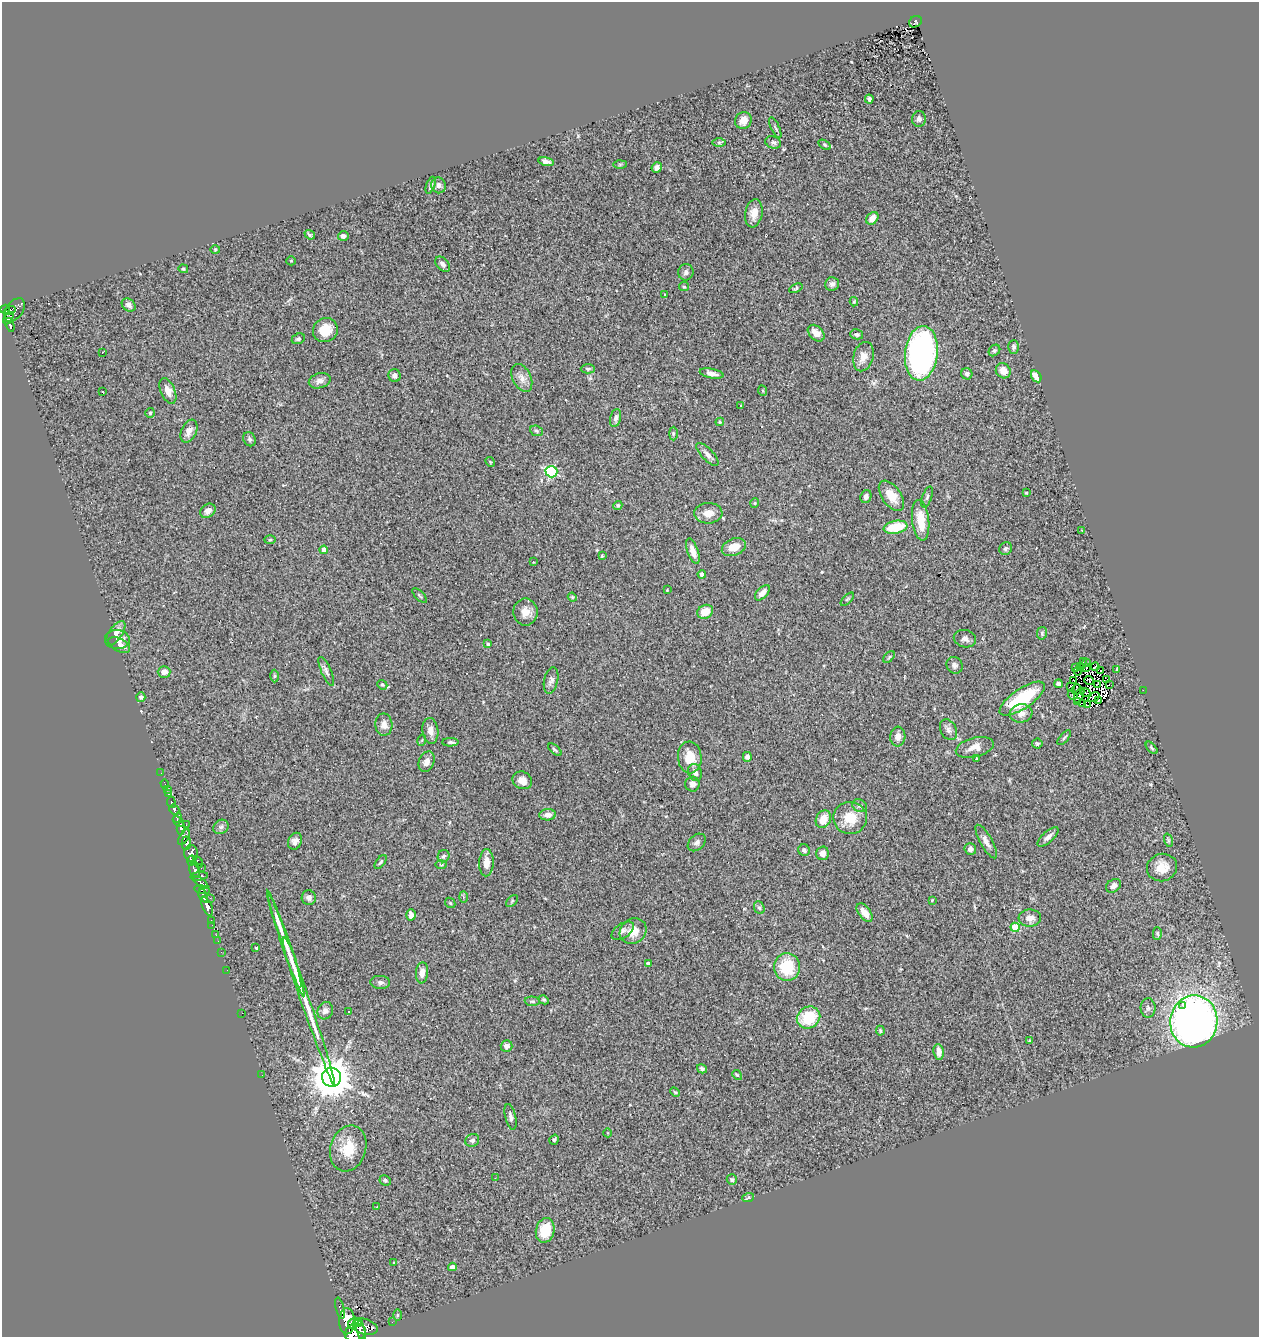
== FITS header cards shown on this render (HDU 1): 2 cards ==
NAXIS1  =                 1257
NAXIS2  =                 1335

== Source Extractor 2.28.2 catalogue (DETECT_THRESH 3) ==
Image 1257 x 1335 px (HDU 1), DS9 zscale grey, 1 PNG px = 1 image px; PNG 1261 x 1339 px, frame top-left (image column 1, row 1335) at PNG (2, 2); each listed source drawn as its Kron ellipse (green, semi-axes under 4 px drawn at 4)
Background 0.539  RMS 0.075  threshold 0.225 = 3 sigma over >= 5 px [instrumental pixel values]
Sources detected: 266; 7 with non-positive FLUX_AUTO (blend fragments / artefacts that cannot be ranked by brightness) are neither listed nor drawn; the other 259 listed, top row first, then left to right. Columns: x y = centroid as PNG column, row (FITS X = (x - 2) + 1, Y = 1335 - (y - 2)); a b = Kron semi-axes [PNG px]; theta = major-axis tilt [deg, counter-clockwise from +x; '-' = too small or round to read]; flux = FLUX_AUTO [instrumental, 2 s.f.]
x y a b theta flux
915 22 7 5 30 74
869 99 4 4 - 14
919 119 8 7 - 17
743 120 8 8 - 42
775 128 11 3 -66 8.6
719 142 7 4 0 8.4
773 142 8 6 -21 14
825 145 7 4 -32 7.4
546 162 7 4 -12 19
620 164 6 4 1 7.8
657 168 5 5 - 20
431 185 9 4 69 13
439 185 8 7 - 15
754 213 14 8 80 46
872 218 7 5 48 42
310 235 5 3 - 8
343 236 5 4 - 17
215 250 5 3 - 4.6
291 261 5 4 - 5.2
443 264 9 5 -47 19
183 269 5 4 - 6.3
686 272 8 7 - 17
832 284 7 6 - 18
684 287 5 4 - 6.5
796 288 7 4 24 7.4
665 295 3 2 - 3.2
854 302 4 4 - 5.1
129 305 8 5 -41 17
5 309 5 3 - 220
15 310 13 8 54 180
10 311 6 3 20 35
8 318 7 4 56 48
10 325 7 4 -70 83
325 330 13 12 - 93
816 333 10 6 -45 44
857 334 6 5 - 10
298 339 7 5 26 11
1014 347 7 5 89 11
994 350 6 5 - 9.9
102 352 2 2 - 3.8
921 353 27 16 83 1400
863 357 15 10 75 50
588 369 7 4 -1 9.6
1003 371 8 7 - 44
711 373 12 4 -11 27
967 374 6 5 - 16
395 376 6 6 - 23
1036 376 6 4 -57 55
522 378 15 9 -64 37
320 381 11 7 17 29
168 391 13 7 -67 40
763 391 5 3 - 5.2
103 392 3 2 - 4.6
741 406 3 3 - 6.9
150 413 5 5 - 6.6
616 418 9 5 76 14
720 422 4 3 - 6.1
189 431 12 7 66 33
536 431 7 5 -23 8
673 434 7 3 90 6.9
249 439 7 6 - 11
707 454 15 6 -46 23
490 462 5 4 - 5
551 472 6 5 - 570
1026 493 3 2 - 4.3
866 496 6 5 - 18
891 496 17 9 -54 74
927 497 11 4 70 11
755 503 5 4 - 5.1
618 505 5 4 - 8
208 511 8 6 38 25
708 513 14 10 2 50
921 520 20 8 -83 110
896 527 12 6 10 180
1082 530 3 2 - 6.3
270 540 6 3 2 5.3
734 547 12 8 20 64
1006 549 7 6 - 12
324 550 4 4 - 43
693 551 13 5 -71 46
602 556 3 3 - 5.9
533 562 3 3 - 3.2
702 574 4 4 - 17
667 590 3 3 - 3.4
762 593 9 5 46 31
420 596 9 4 -45 7.6
572 597 4 4 - 5.5
847 599 8 3 45 6.8
525 612 13 12 - 52
705 612 8 6 30 71
116 633 14 6 55 34
1042 633 6 5 - 8.7
117 639 12 9 -5 36
965 639 11 8 -12 22
488 644 3 3 - 5.5
119 645 12 6 -27 26
889 657 7 4 46 8.3
1083 661 3 2 - 12
1087 663 3 2 - 8.3
955 665 8 8 - 18
1080 667 2 2 - 1.9
1095 667 4 2 - 4.1
1075 668 3 2 - 8.8
1086 668 2 2 - 1.9
1117 669 4 3 - 4.4
1078 670 5 2 - 5.4
326 671 15 5 -66 17
1100 671 3 2 - 3.6
164 672 6 6 - 34
274 676 6 4 89 6.1
1107 679 3 2 - 390
551 680 13 7 77 20
1074 681 4 4 - 26
1089 681 5 3 - 1.1
1059 684 4 4 - 16
1097 684 3 2 - 3.3
382 685 5 4 - 7.7
1109 685 2 2 - 2.8
1071 686 4 2 - 6.1
1077 689 5 2 - 9.6
1143 690 2 2 - 21
1086 693 5 2 - 4.6
1073 695 5 2 - 13
1079 695 8 4 64 19
141 697 4 4 - 15
1094 697 6 2 36 9.6
1022 699 26 10 34 290
1098 701 3 2 - 4.4
1077 702 3 3 - 9.6
1082 703 3 2 - 4.7
1087 705 4 2 - 5.3
1021 713 11 9 8 36
384 725 11 8 -87 27
948 730 11 8 -62 21
430 731 13 7 -82 33
898 737 10 7 85 30
1064 738 9 3 50 7.9
422 740 6 3 73 4.6
450 742 8 3 2 8.8
1037 744 5 5 - 8.8
975 747 19 9 15 52
1152 748 7 4 -48 7.1
555 750 8 3 -40 7.5
690 757 16 12 -86 95
747 757 5 4 - 14
977 759 3 2 - 5.5
427 762 10 7 68 38
695 772 9 6 -72 22
161 773 2 2 - 5.4
522 780 10 8 -29 38
165 784 4 2 - 16
692 784 7 7 - 21
167 789 3 3 - 7.6
168 794 3 3 - 42
171 802 5 3 - 100
860 806 7 6 - 12
174 810 5 4 - 150
547 815 8 5 3 28
177 818 5 3 - 230
850 818 17 16 - 110
823 819 9 7 63 70
178 822 6 3 -43 320
186 825 2 2 - 5
221 827 8 6 36 15
181 828 7 4 84 240
184 837 9 4 60 420
1048 837 13 5 41 23
1168 840 7 4 -72 8.7
295 841 9 6 64 24
986 841 19 6 -61 30
697 842 10 7 43 17
186 843 7 5 88 520
970 849 6 6 - 22
804 850 6 5 - 14
191 853 8 7 - 390
822 853 7 6 - 30
444 856 6 5 - 12
191 860 5 3 - 170
198 862 6 3 -63 54
381 862 8 4 53 8.8
486 863 13 7 88 56
441 864 6 4 0 6.6
1162 867 15 13 19 72
201 868 2 2 - 12
195 870 8 5 -78 300
199 876 9 4 7 300
201 883 9 4 -37 220
1113 886 8 6 37 19
202 890 8 2 -8 35
203 896 7 3 -65 340
463 897 5 4 - 7
210 898 3 2 - 6.8
309 898 7 7 - 19
932 900 4 3 - 4.7
512 901 7 4 46 7.9
450 903 6 4 -47 6.5
207 906 10 4 -67 680
759 908 6 5 - 10
865 913 11 6 -53 50
411 915 5 4 - 31
1030 918 11 8 3 37
211 920 2 2 - 9.9
212 925 3 2 - 8.6
1015 927 4 4 - 190
623 931 13 7 33 21
633 931 14 12 36 68
1157 934 6 4 -88 7.8
216 935 2 2 - 10
218 941 2 2 - 7.4
286 943 56 4 -71 160
256 948 3 3 - 6
221 952 3 2 - 5.9
292 962 26 2 -72 65
648 964 4 4 - 31
787 967 14 13 - 190
227 970 2 2 - 6.5
422 973 10 6 85 30
380 982 10 6 -3 17
301 989 103 4 -71 300
544 1000 5 4 - 8.3
532 1001 8 4 -3 8.9
1182 1005 3 3 - 34
1148 1008 9 7 -89 16
325 1011 9 7 63 22
348 1012 3 2 - 4.4
242 1013 2 2 - 31
808 1018 12 10 31 200
1194 1021 26 23 81 2900
880 1031 5 3 - 7.3
1029 1041 3 2 - 3.9
507 1046 6 5 - 24
939 1052 8 5 -83 41
702 1069 5 4 - 11
262 1075 3 2 - 3.7
737 1075 5 4 - 6.2
332 1077 9 9 - 14000
675 1092 5 3 - 5.4
511 1117 13 5 -76 18
608 1133 4 3 - 3.7
472 1140 7 6 - 15
554 1140 5 4 - 8.1
348 1148 23 17 73 130
495 1178 3 2 - 14
385 1180 6 5 - 8.6
732 1180 5 5 - 9
748 1198 6 4 20 7.2
377 1207 3 3 - 5.6
545 1230 12 9 75 120
394 1263 3 2 - 4.1
452 1267 4 4 - 27
340 1308 11 3 -75 39
397 1315 6 4 90 5.4
347 1321 13 8 88 1600
392 1322 2 2 - 3.9
353 1323 6 5 - 470
358 1323 3 3 - 200
365 1327 13 7 -17 260
361 1330 12 3 -73 530
355 1332 11 8 21 1200
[7 non-positive-flux detections neither listed nor drawn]